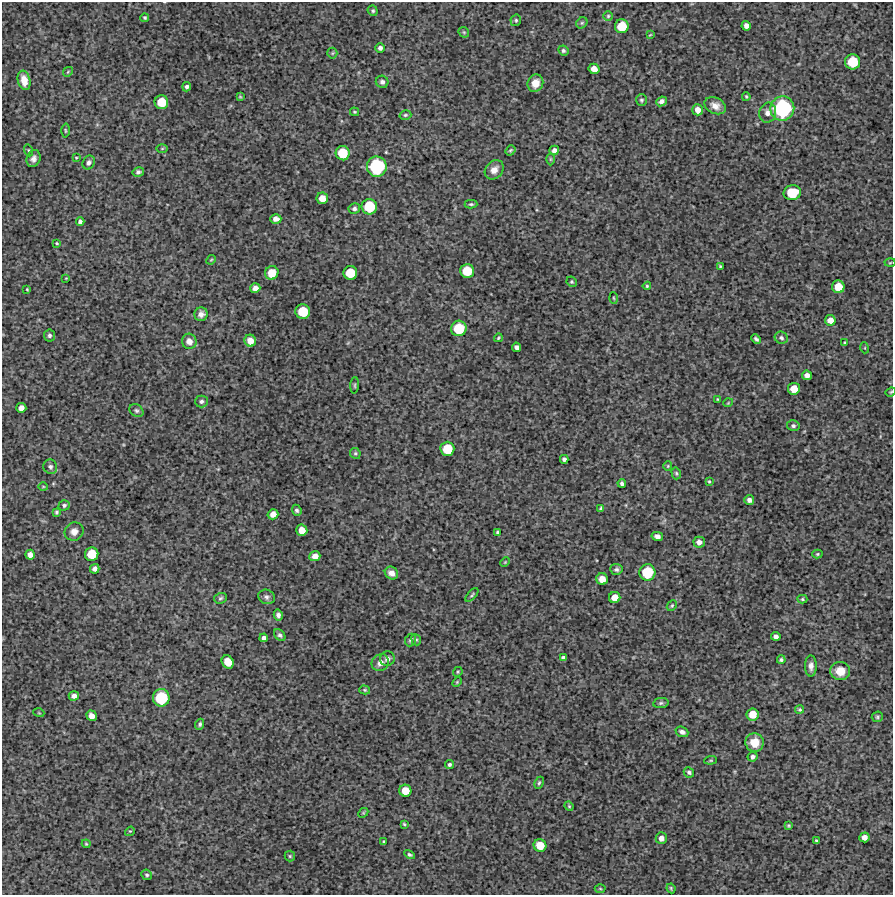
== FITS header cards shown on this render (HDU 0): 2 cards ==
NAXIS1  =                  891 /Length X axis
NAXIS2  =                  893 /Length Y axis

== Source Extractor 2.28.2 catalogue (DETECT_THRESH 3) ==
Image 891 x 893 px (HDU 0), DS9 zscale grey, 1 PNG px = 1 image px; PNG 895 x 897 px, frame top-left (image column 1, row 893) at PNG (2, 2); each listed source drawn as its Kron ellipse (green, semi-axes under 4 px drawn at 4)
Background 4760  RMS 230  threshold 701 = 3 sigma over >= 5 px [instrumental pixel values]
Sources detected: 172; all 172 listed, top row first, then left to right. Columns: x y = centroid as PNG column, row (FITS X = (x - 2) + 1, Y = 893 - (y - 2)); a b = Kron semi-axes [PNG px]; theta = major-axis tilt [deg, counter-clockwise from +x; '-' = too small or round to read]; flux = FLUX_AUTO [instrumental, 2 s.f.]
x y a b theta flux
373 11 5 4 - 2.6e+04
608 16 4 4 - 2.1e+04
145 18 4 4 - 2.4e+04
516 20 6 5 - 2.7e+04
582 23 6 5 - 2.4e+04
622 26 7 7 - 4.0e+05
746 26 5 4 - 7.3e+04
464 32 6 4 -44 2.2e+04
650 35 4 2 - 1.1e+04
380 48 5 5 - 5.0e+04
563 51 5 5 - 3.2e+04
332 53 5 5 - 2.1e+04
853 62 7 7 - 4.8e+05
594 69 5 5 - 1.3e+05
68 72 5 4 - 1.8e+04
24 80 10 6 -78 1.7e+05
382 82 6 6 - 4.8e+04
535 83 9 7 66 1.7e+05
187 87 4 4 - 4.0e+04
240 97 4 3 - 1.6e+04
746 97 4 3 - 1.8e+04
641 100 6 5 - 2.8e+04
661 101 5 4 - 6.2e+04
161 102 7 7 - 3.5e+05
715 106 11 8 -26 1.1e+05
782 108 12 12 - 1.5e+06
698 110 5 5 - 1.1e+05
355 112 4 3 - 1.8e+04
768 113 10 8 73 9.0e+04
405 115 6 4 15 2.4e+04
65 130 7 3 -89 1.9e+04
162 148 6 4 1 2.0e+04
29 150 6 4 -71 1.8e+04
510 150 5 4 - 2.3e+04
554 150 5 4 - 7.5e+04
343 153 7 7 - 4.0e+05
76 158 4 3 - 1.1e+04
33 159 8 7 - 7.1e+04
550 159 6 4 -90 2.0e+04
89 163 7 6 - 5.0e+04
377 167 10 10 - 1.1e+06
494 170 11 8 48 1.3e+05
138 172 6 4 13 3.8e+04
792 193 8 7 - 4.8e+05
322 198 6 5 - 1.6e+05
471 204 6 4 0 2.6e+04
369 207 8 7 - 5.7e+05
354 208 6 5 - 4.3e+04
276 219 5 5 - 8.3e+04
80 222 4 4 - 4.4e+04
57 243 4 3 - 1.6e+04
211 260 5 4 - 1.7e+04
890 263 5 3 - 1.5e+04
720 266 3 3 - 1.5e+04
467 271 7 7 - 3.9e+05
272 273 7 6 - 2.9e+05
350 273 7 7 - 3.8e+05
66 278 3 2 - 1.2e+04
572 282 5 5 - 2.4e+04
647 286 4 4 - 2.0e+04
838 287 6 6 - 2.8e+05
255 288 5 5 - 9.3e+04
27 289 3 2 - 1.4e+04
614 298 5 3 - 1.7e+04
303 312 7 7 - 4.7e+05
201 314 7 6 - 8.3e+04
830 320 5 5 - 1.3e+05
459 328 8 7 - 5.2e+05
49 335 6 5 - 3.9e+04
498 338 4 3 - 1.8e+04
781 338 7 6 - 3.4e+04
756 339 5 3 - 3.5e+04
189 341 7 7 - 1.0e+05
250 341 6 5 - 1.5e+05
845 342 4 3 - 1.5e+04
517 347 5 4 - 6.1e+04
865 348 5 3 - 1.4e+04
807 375 5 4 - 8.6e+04
355 385 8 3 86 2.1e+04
794 389 6 6 - 2.2e+05
891 392 5 4 - 1.7e+04
717 399 3 3 - 1.2e+04
201 401 6 6 - 4.3e+04
728 403 5 3 - 1.2e+04
21 408 5 5 - 9.3e+04
136 411 7 5 -32 3.6e+04
793 426 6 5 - 3.6e+04
447 449 7 7 - 4.2e+05
355 453 5 5 - 2.7e+04
564 459 4 4 - 4.6e+04
668 466 5 4 - 1.8e+04
50 467 7 7 - 4.6e+04
676 473 6 4 -75 2.4e+04
709 481 4 3 - 1.7e+04
622 483 4 3 - 3.9e+04
43 486 5 3 - 1.4e+04
749 500 5 4 - 5.3e+04
64 505 6 5 - 3.2e+04
601 509 4 3 - 3.2e+04
297 510 5 4 - 3.4e+04
56 512 4 3 - 2.4e+04
273 514 5 5 - 1.0e+05
302 530 6 5 - 1.8e+05
74 532 10 9 - 9.9e+04
497 532 3 3 - 2.0e+04
657 536 6 4 -12 7.1e+04
699 542 5 5 - 7.3e+04
92 554 7 6 - 3.6e+05
817 554 5 4 - 2.2e+04
30 555 5 4 - 8.5e+04
315 556 5 5 - 1.0e+05
505 562 5 3 - 1.5e+04
95 569 5 4 - 6.7e+04
616 569 6 5 - 4.1e+04
647 572 8 8 - 5.6e+05
391 573 7 6 - 9.5e+04
602 579 6 5 - 1.6e+05
472 595 8 4 46 2.6e+04
266 597 8 7 - 5.3e+04
615 597 5 5 - 1.7e+05
220 598 6 5 - 2.9e+04
802 599 5 4 - 2.1e+04
672 606 6 4 50 2.1e+04
278 615 5 4 - 4.9e+04
280 635 6 5 - 4.1e+04
776 636 4 4 - 5.7e+04
264 638 4 4 - 5.1e+04
411 640 6 5 - 3.6e+04
416 640 6 4 -66 2.4e+04
563 658 4 4 - 4.5e+04
387 659 7 7 - 7.3e+04
781 660 4 4 - 2.9e+04
228 662 7 5 -58 2.5e+05
380 663 9 8 - 1.1e+05
811 666 10 6 -89 7.7e+04
840 671 10 9 - 2.3e+05
458 672 5 4 - 1.9e+04
457 682 5 3 - 1.7e+04
365 690 5 4 - 2.1e+04
74 696 5 4 - 6.9e+04
161 698 9 8 - 7.4e+05
661 703 8 5 10 3.3e+04
800 710 4 4 - 2.4e+04
39 713 5 3 - 1.4e+04
753 714 6 6 - 2.3e+05
92 716 5 5 - 1.1e+05
877 717 5 5 - 2.6e+04
200 724 5 4 - 3.0e+04
682 732 7 5 -23 5.8e+04
754 742 9 9 - 2.5e+05
752 757 5 4 - 4.7e+04
711 760 6 4 5 1.9e+04
449 764 4 4 - 3.2e+04
689 772 5 5 - 3.6e+04
539 783 6 4 63 2.6e+04
405 791 6 6 - 2.2e+05
569 806 5 4 - 1.8e+04
363 813 5 4 - 1.7e+04
404 824 3 3 - 1.9e+04
789 826 3 3 - 2.0e+04
130 831 5 4 - 1.8e+04
864 837 5 5 - 9.6e+04
661 838 6 5 - 9.1e+04
383 841 3 3 - 1.8e+04
816 841 3 3 - 2.1e+04
86 844 4 3 - 1.8e+04
540 845 6 6 - 2.7e+05
410 855 6 4 -29 2.9e+04
290 856 5 5 - 2.4e+04
147 875 5 5 - 2.9e+04
671 888 5 3 - 2.0e+04
600 889 5 3 - 1.6e+04
At the frame edge (FLAGS 8, measured only in part): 1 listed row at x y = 891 392